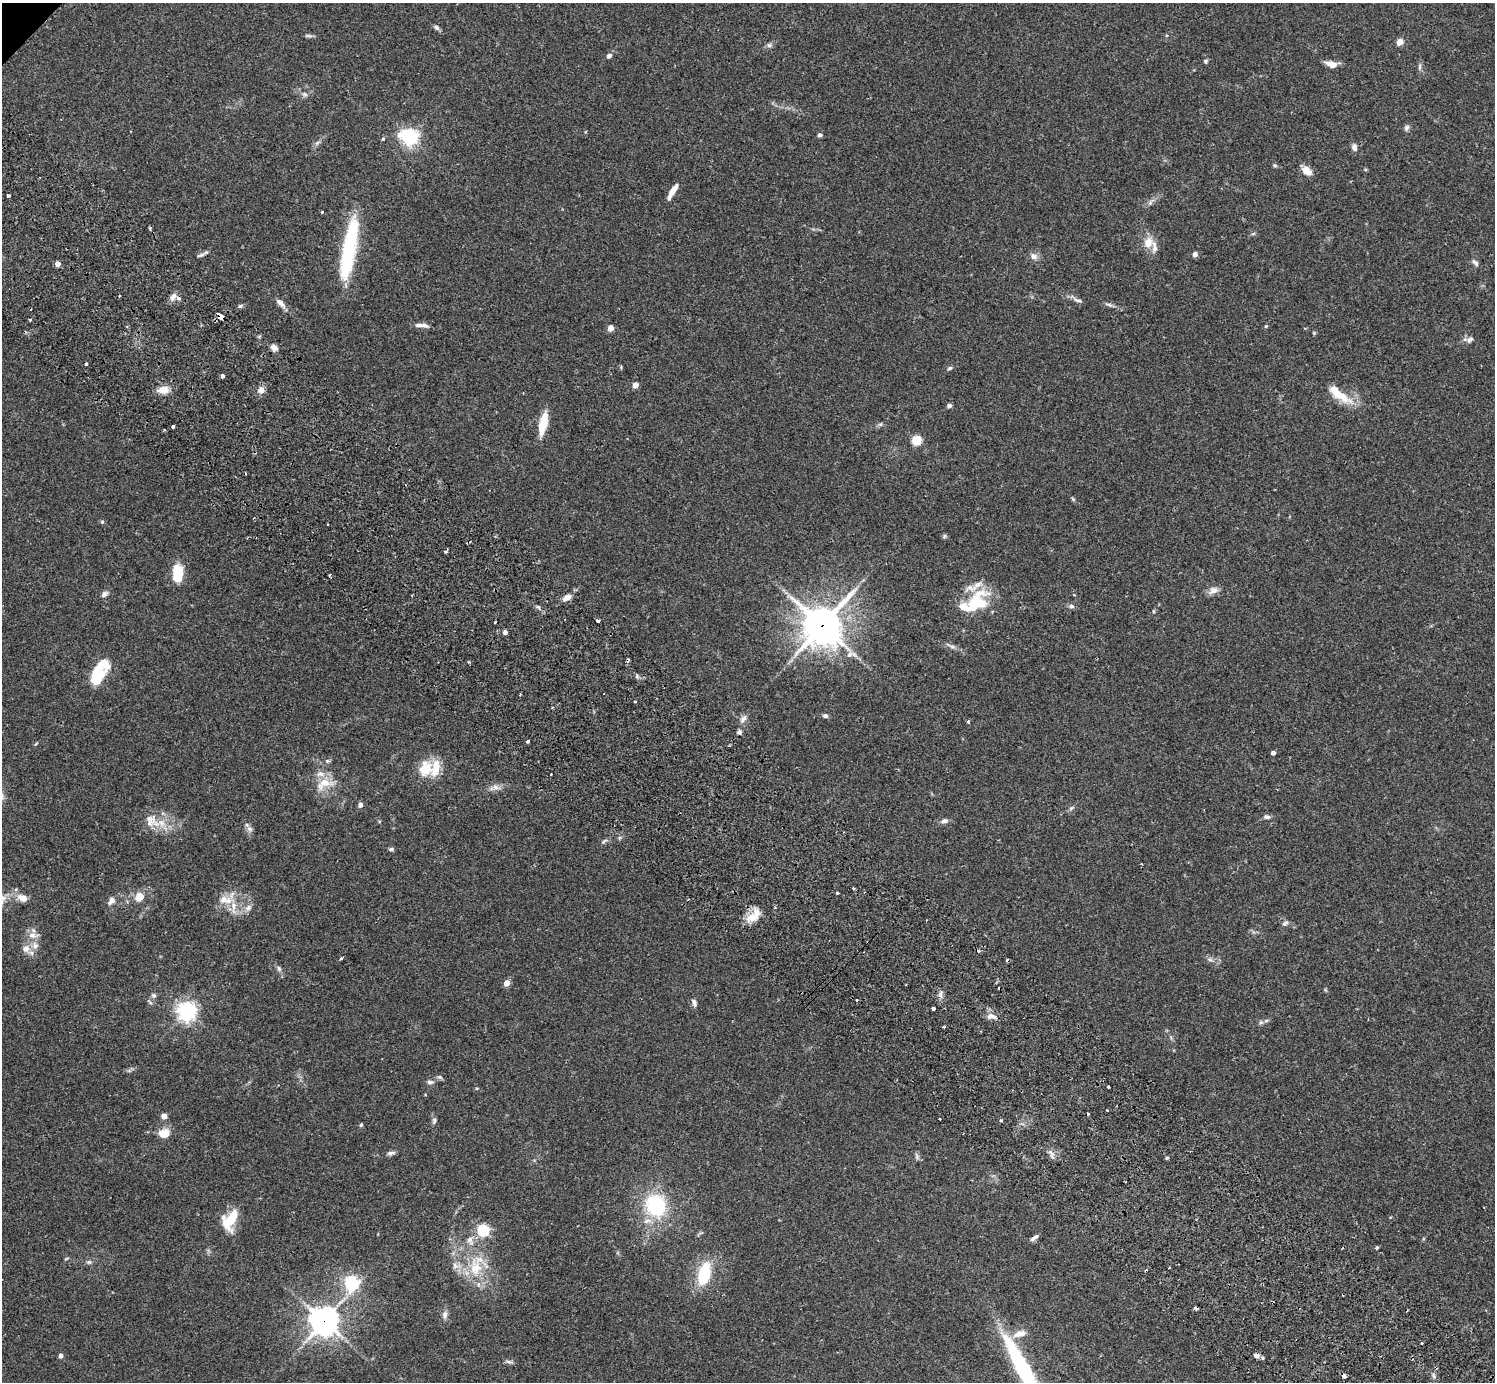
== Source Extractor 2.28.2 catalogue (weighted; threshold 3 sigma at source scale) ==
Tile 6 of 4 x 4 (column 2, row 2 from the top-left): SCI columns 1539-3031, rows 3106-4485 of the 6061 x 6070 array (HDU 1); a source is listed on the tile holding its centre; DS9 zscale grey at full resolution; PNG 1497 x 1384 px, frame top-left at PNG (2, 3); no overlay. Shown black and unused: <1% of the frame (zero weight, under 2 of 3 exposures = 3% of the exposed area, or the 3 px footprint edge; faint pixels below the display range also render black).
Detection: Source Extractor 2.28.2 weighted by HDU 2 'WHT'; one run over the whole footprint, this tile lists its part. Background 0.106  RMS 0.0064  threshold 0.0288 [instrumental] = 3 sigma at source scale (4.5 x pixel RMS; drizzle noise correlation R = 1.50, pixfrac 1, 0.05/0.05 arcsec/px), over >= 5 px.
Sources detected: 177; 1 inside a brighter object's white glare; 9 cosmic-ray / hot-pixel residue — not listed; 14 inside a brighter listed object's ellipse — not listed separately; the other 153 listed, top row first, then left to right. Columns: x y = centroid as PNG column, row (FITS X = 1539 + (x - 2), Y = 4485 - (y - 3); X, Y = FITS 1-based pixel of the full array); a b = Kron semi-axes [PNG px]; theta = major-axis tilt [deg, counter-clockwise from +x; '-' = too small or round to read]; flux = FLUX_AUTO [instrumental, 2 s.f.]
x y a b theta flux
436 27 8 5 -36 1.7
308 36 12 4 0 1.3
1400 42 4 4 - 12
769 45 7 6 - 1.6
609 56 6 5 - 1.9
1205 61 6 6 - 1.1
1331 64 14 7 -13 5.3
1420 67 8 4 89 1.4
305 94 7 5 -21 1.6
1407 127 9 6 63 1.8
820 135 5 5 - 1.5
409 137 7 6 - 230
383 139 5 4 - 0.7
1354 147 10 7 -71 2.3
1275 165 5 5 - 0.99
1307 170 10 7 -44 7.6
672 191 19 5 59 6.1
8 196 3 3 - 1.8
1151 202 14 4 51 2.3
322 212 3 3 - 1.1
150 228 3 3 - 0.91
1253 234 6 3 19 0.84
1148 243 13 10 67 7.8
348 252 69 15 80 56
1195 254 5 5 - 2.5
201 255 12 4 18 1.7
1034 256 7 6 - 4.1
1475 262 11 5 -47 1.8
58 264 4 4 - 4.4
119 296 2 2 - 0.84
173 297 11 7 61 3.4
1078 300 17 5 -18 2.4
281 303 15 6 -43 3.6
1109 305 12 4 -16 1.8
240 306 6 5 - 1.2
220 316 5 4 - 32
30 320 3 3 - 0.91
420 325 13 5 5 2.5
1266 326 5 4 - 0.73
611 328 4 4 - 6.7
1470 339 11 7 34 2.6
274 348 9 7 -40 3
86 364 3 3 - 3.8
950 368 6 5 - 1.1
222 376 4 3 - 2.9
635 385 4 4 - 5.5
163 390 14 10 9 6.2
261 390 10 8 -88 3.1
1341 396 35 11 -35 14
949 406 5 4 - 1.9
543 423 21 7 78 18
880 424 6 4 -18 1.1
173 426 3 3 - 4.6
917 440 5 5 - 37
246 473 3 2 - 0.63
1073 499 6 4 -46 0.84
102 522 5 5 - 0.84
944 536 7 5 24 1
178 573 20 11 88 16
330 575 3 2 - 1.4
1213 590 14 9 25 4
104 594 9 6 36 2.2
1074 595 3 3 - 0.81
567 597 9 6 28 4.2
976 603 32 21 23 27
1071 606 7 5 -15 1.6
538 607 7 4 -43 1.1
598 621 4 3 - 2.6
822 625 14 14 - 1400
505 632 4 4 - 2
951 646 17 5 -28 2.8
637 676 5 5 - 1.1
97 677 22 15 63 20
634 701 3 3 - 1.1
825 716 6 5 - 1.9
743 719 13 7 56 3.1
968 722 4 3 - 1
739 732 6 5 - 1.5
527 741 4 3 - 3.3
1273 753 4 4 - 2.6
327 761 7 5 10 1.1
425 769 19 15 72 15
551 774 2 2 - 0.63
324 783 26 13 19 12
495 787 9 7 -33 2.9
360 805 5 4 - 3.1
1071 808 7 4 45 1.2
1267 817 9 6 -10 2
944 821 10 6 15 2.3
161 823 25 11 7 12
250 829 9 6 -39 2.3
391 849 6 5 - 1.3
853 888 4 3 - 0.63
837 893 3 3 - 1.7
139 897 11 10 - 6.8
22 898 11 8 -23 6.1
223 900 14 11 17 7.5
111 901 13 8 53 3.2
248 908 10 7 30 3.1
754 916 21 11 43 10
1285 923 9 5 38 1.7
33 935 15 8 -2 4.6
26 949 11 11 - 5.1
341 958 4 3 - 0.92
1210 960 10 4 -11 1.7
279 969 7 5 -73 1.6
507 983 4 4 - 8.2
940 994 10 6 81 2.4
154 995 7 6 - 1.4
694 1003 10 5 -81 2.1
934 1008 3 3 - 1.8
187 1011 6 6 - 340
992 1016 15 7 -13 3.7
1261 1022 6 5 - 1.3
944 1027 3 3 - 1.2
129 1071 7 4 19 1.2
440 1077 7 5 -20 1.3
430 1082 9 5 -4 1.8
1108 1087 3 2 - 0.73
1107 1110 2 2 - 0.63
164 1116 4 4 - 7.4
434 1121 8 5 82 1.6
1001 1121 4 3 - 1.3
361 1125 5 4 - 0.9
164 1133 11 8 6 11
391 1153 11 5 11 1.9
1051 1153 12 4 -34 2.3
917 1156 10 5 -73 1.5
1167 1158 5 4 - 0.72
656 1205 23 21 -68 47
230 1220 26 13 63 17
483 1230 5 5 - 90
1036 1237 9 6 43 2
470 1240 13 8 -69 4.3
1377 1248 4 3 - 0.8
66 1259 6 3 19 0.68
89 1262 7 5 19 1.4
455 1265 13 9 -34 4.8
475 1268 27 18 -83 24
1146 1270 3 2 - 0.73
704 1274 30 14 77 24
351 1283 7 6 - 130
1195 1308 4 3 - 3.6
445 1315 12 7 83 2.8
324 1321 10 10 - 630
1019 1334 19 8 18 5.9
1422 1343 3 3 - 1.8
61 1355 4 4 - 2.8
1256 1355 8 6 -10 2.8
509 1362 11 4 -8 1.6
1025 1372 91 12 -61 93
1344 1376 4 3 - 3.1
1433 1376 8 4 -80 1.4
Overlapping masked pixels (flux is a lower limit): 6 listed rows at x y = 220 316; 822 625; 1195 1308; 324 1321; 1256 1355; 1344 1376
Isophote crosses this tile's border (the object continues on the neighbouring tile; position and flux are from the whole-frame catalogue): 1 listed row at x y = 1025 1372